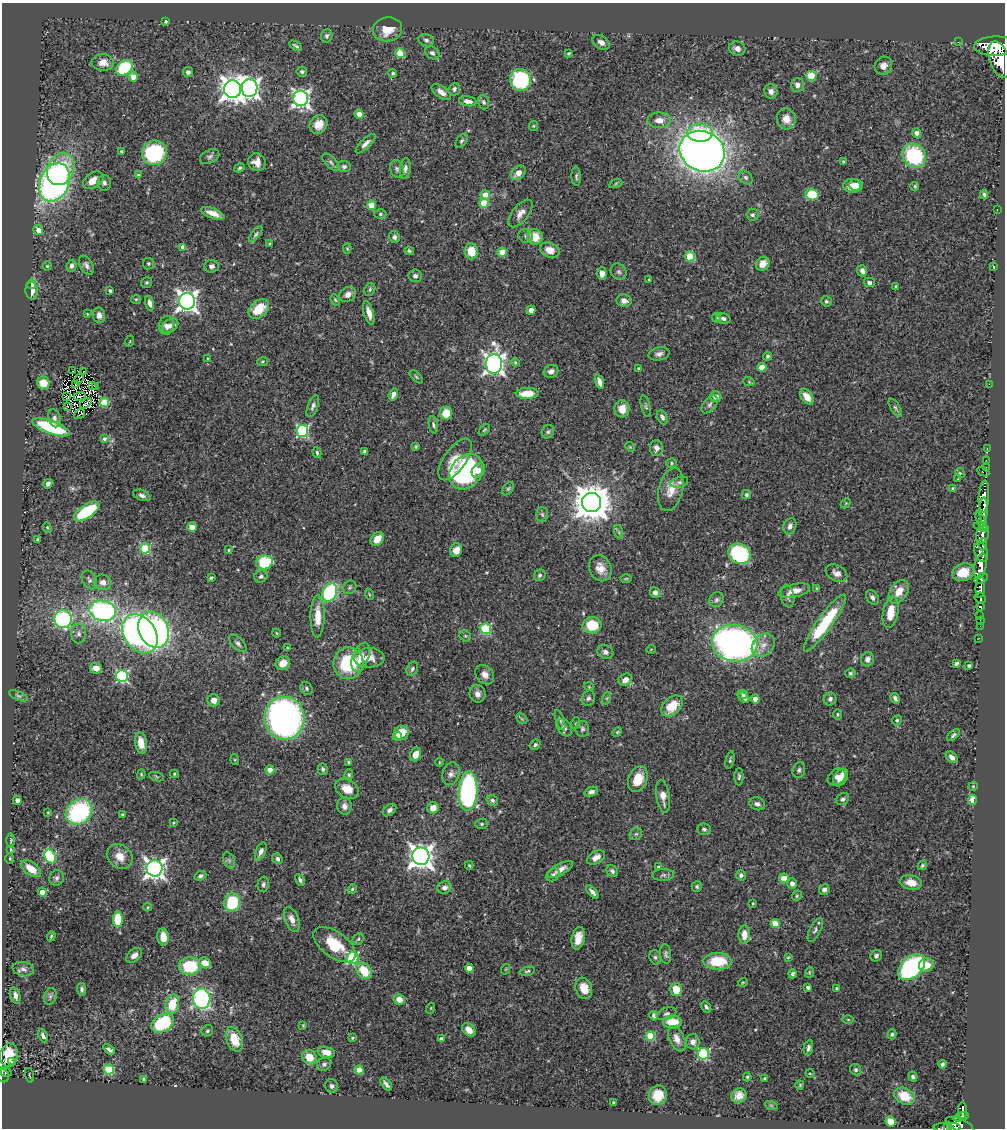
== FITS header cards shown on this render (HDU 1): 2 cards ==
NAXIS1  =                 1003
NAXIS2  =                 1126

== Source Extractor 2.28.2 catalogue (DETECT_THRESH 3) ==
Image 1003 x 1126 px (HDU 1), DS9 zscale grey, 1 PNG px = 1 image px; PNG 1007 x 1130 px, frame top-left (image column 1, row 1126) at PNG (2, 3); each listed source drawn as its Kron ellipse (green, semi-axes under 4 px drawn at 4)
Background 0.692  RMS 0.022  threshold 0.0665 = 3 sigma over >= 5 px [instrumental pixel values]
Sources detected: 467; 3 with non-positive FLUX_AUTO (blend fragments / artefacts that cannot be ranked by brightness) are neither listed nor drawn; the other 464 listed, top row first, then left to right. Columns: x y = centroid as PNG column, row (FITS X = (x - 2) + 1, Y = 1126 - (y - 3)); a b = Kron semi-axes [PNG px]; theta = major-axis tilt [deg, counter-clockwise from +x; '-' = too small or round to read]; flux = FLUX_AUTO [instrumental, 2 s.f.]
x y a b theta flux
166 21 3 3 - 2.5
387 29 15 12 12 26
327 36 7 5 74 3.6
426 40 8 6 -19 4.8
601 42 9 6 -35 7.2
958 42 2 2 - 8.4
296 46 7 3 -31 2.7
996 46 21 9 1 4400
737 49 8 7 - 8.9
400 53 5 4 - 40
432 53 8 6 -36 3.9
569 53 3 3 - 2.2
1000 59 19 10 -72 4500
103 62 11 8 -2 15
883 66 9 8 - 9.5
124 68 9 7 40 91
188 72 5 5 - 4.5
302 72 5 5 - 3.6
393 73 4 4 - 3
811 76 5 5 - 60
133 77 5 4 - 14
521 80 11 10 - 120
797 85 7 6 - 6.7
250 88 9 8 - 650
233 89 9 8 - 1500
454 89 6 5 - 4
771 91 7 6 - 6.6
441 92 11 5 -35 9.3
301 98 8 7 - 540
468 101 9 5 -9 8
483 102 7 5 -71 3.2
359 114 4 4 - 12
786 119 10 9 - 15
659 120 11 8 0 14
319 124 10 8 50 15
533 126 5 4 - 1.6
700 133 12 9 -2 49
917 133 4 4 - 7.7
462 141 8 5 52 3
366 144 13 4 44 7.1
702 151 23 20 -25 1600
122 152 4 3 - 5.1
154 153 12 12 - 160
914 156 13 11 -44 130
210 157 10 6 26 4.8
843 161 3 3 - 1.4
257 162 9 8 - 12
331 162 11 5 -44 4.2
344 166 7 5 -11 3.7
240 168 5 4 - 2.4
405 168 10 5 85 5.4
61 169 17 13 65 51
397 169 9 7 -72 4.7
518 173 8 6 44 11
138 175 4 4 - 1.9
576 176 10 4 -87 3.2
746 177 8 6 -46 3.5
93 180 11 7 34 17
54 182 20 14 66 520
104 183 8 7 - 5.1
616 183 7 4 19 2.2
856 185 7 6 - 11
852 186 8 7 - 15
915 186 4 3 - 1.8
812 194 6 6 - 52
984 194 5 3 - 2.2
485 195 5 4 - 23
484 203 5 4 - 44
371 205 4 4 - 28
997 209 2 2 - 8.4
213 213 12 5 -21 14
520 213 16 8 52 12
380 214 6 4 0 2.6
752 215 6 6 - 3.5
38 230 5 4 - 11
256 234 9 4 51 3.2
526 236 7 6 - 4
394 237 6 5 - 3.8
535 237 8 7 - 30
270 244 4 3 - 2.2
183 247 4 4 - 9.2
347 249 5 4 - 1.7
550 250 10 7 -22 16
409 251 5 4 - 2.2
471 251 8 6 -85 26
502 252 4 4 - 31
690 256 5 5 - 48
148 264 6 5 - 2.4
763 264 7 6 - 15
86 265 10 6 -61 5.8
47 266 4 4 - 1.9
71 266 6 5 - 5.2
211 266 7 6 - 4.9
994 267 3 2 - 1
862 271 6 5 - 6.5
619 272 8 7 - 3.7
602 273 6 4 -89 10
415 276 7 6 - 4.4
649 279 3 2 - 1.1
147 282 5 5 - 2.6
869 283 5 4 - 4.2
31 284 5 4 - 18
896 286 3 3 - 1.9
370 289 6 5 - 3.1
31 291 9 6 -86 10
110 291 3 3 - 2.8
348 294 9 7 30 8.9
136 299 5 4 - 1.6
335 300 6 4 -66 1.9
187 301 8 8 - 870
624 301 7 6 - 7.6
826 301 5 5 - 2.8
150 303 7 4 -78 6.8
259 309 12 8 43 36
531 310 4 4 - 7.4
369 313 12 5 -75 11
87 314 3 3 - 1.4
99 315 8 6 -83 8.1
717 318 5 4 - 1.7
723 318 7 5 -15 4.3
166 326 9 7 78 6.8
170 326 9 6 37 6
130 341 6 3 72 1.4
659 354 11 6 12 6.1
768 356 4 4 - 2.6
208 358 3 3 - 1.8
262 361 5 3 - 1.6
515 362 4 4 - 1.9
494 364 10 8 86 810
762 367 4 4 - 25
638 368 3 3 - 2.1
73 370 3 2 - 2.2
84 371 2 2 - 0.039
551 371 7 6 - 5.9
416 377 8 3 -45 2
79 379 6 2 67 2.1
599 382 8 4 -72 9
749 382 5 3 - 1.5
43 383 6 6 - 21
76 384 3 2 - 0.77
989 384 2 2 - 47
92 386 3 2 - 0.61
96 386 3 2 - 0.69
527 393 11 5 3 26
393 394 6 4 71 6.6
80 396 6 2 8 3.4
66 397 4 2 - 0.89
716 397 5 5 - 8.8
807 397 9 5 -52 17
104 402 5 4 - 57
86 403 6 2 38 2.8
710 404 10 6 50 5.2
313 406 11 5 69 4.4
646 406 11 4 -75 2.9
67 407 2 2 - 1.3
895 408 10 4 -60 3.3
622 409 8 7 - 17
446 413 6 6 - 26
80 414 6 4 34 6.3
662 417 7 4 -64 4.7
54 418 9 6 -75 5.3
433 425 9 4 -81 3.5
51 427 20 6 -20 120
484 430 7 4 48 2.1
302 431 6 6 - 190
548 432 7 6 - 3.1
104 439 4 4 - 3.2
416 446 4 3 - 1.4
630 447 5 4 - 1.6
656 448 8 6 -87 6.8
987 448 3 2 - 24
365 452 4 3 - 3.5
317 453 6 4 -72 2.6
455 459 24 11 55 26
986 460 2 2 - 9.4
671 463 5 5 - 2.1
986 467 2 2 - 13
478 470 8 6 56 7.8
466 472 19 15 52 200
983 472 7 3 -27 72
960 473 5 4 - 1.6
958 479 3 2 - 1.3
679 482 9 5 15 3.1
48 484 5 4 - 5.1
953 488 4 3 - 1.8
508 489 7 5 53 2.5
671 489 22 12 75 23
142 495 9 5 -21 5.6
746 495 4 4 - 2.9
984 497 16 5 86 1400
591 502 9 9 - 4200
846 503 6 4 45 1.7
984 510 12 3 87 1000
87 511 15 6 34 97
542 515 7 6 - 3.3
981 521 9 4 -64 410
790 526 8 6 69 6.9
192 527 5 4 - 12
981 527 8 4 -17 460
47 528 5 4 - 1.8
619 532 7 4 -71 2.7
982 535 8 6 75 620
377 539 7 5 48 19
37 540 4 3 - 1.8
983 544 6 3 86 370
145 548 5 5 - 99
228 550 3 3 - 2
456 550 7 6 - 13
981 552 10 6 -68 920
739 554 11 10 - 140
264 562 8 7 - 78
980 566 13 6 78 1800
600 568 13 11 -66 15
963 572 11 8 18 28
837 573 11 8 -30 7.8
540 575 6 5 - 2.9
261 576 7 6 - 3.8
211 578 4 3 - 2.3
981 578 7 4 34 500
626 579 6 4 1 1.6
89 580 10 6 -64 4.7
103 582 8 7 - 8.1
350 587 7 6 - 3.1
980 587 11 4 86 960
817 588 3 2 - 1.6
794 591 16 6 13 14
330 592 9 7 65 170
655 592 5 5 - 6.3
899 592 13 8 55 18
369 594 6 3 -71 1.8
788 596 11 6 -80 5.5
872 597 8 5 -58 5.4
980 598 6 5 - 230
716 600 8 6 48 4
980 607 4 3 - 180
103 611 13 10 -13 280
891 612 16 7 79 26
318 616 21 7 89 24
980 616 3 3 - 39
63 619 9 9 - 180
980 620 2 2 - 7.4
825 623 34 7 54 110
592 625 9 8 - 46
980 626 2 2 - 9.8
486 629 5 5 - 100
154 630 19 14 -65 400
276 633 4 3 - 1.4
79 634 10 7 -87 6.6
140 634 21 15 -54 500
465 636 6 5 - 2.5
979 638 2 2 - 8.1
238 643 11 5 -45 4.9
735 643 23 18 -10 580
763 645 13 10 45 13
288 648 4 4 - 1.6
651 649 5 3 - 1.1
605 652 8 6 -29 6
361 657 15 8 70 16
369 658 15 9 -1 18
867 659 7 6 - 7
283 663 7 6 - 18
348 663 16 15 - 94
956 663 4 3 - 2.8
969 665 3 3 - 3
96 668 6 5 - 12
412 669 8 5 63 3.6
850 673 5 4 - 2.6
485 675 10 8 -50 9.5
122 676 6 6 - 190
625 680 7 5 35 9.3
589 687 5 3 - 1.3
306 688 7 6 - 3.1
478 694 9 8 - 8.2
743 694 5 4 - 3.1
18 696 10 4 -23 2.8
588 698 8 6 70 3.9
607 698 7 4 71 2.2
744 698 6 4 -45 4.2
895 698 5 3 - 3.7
755 699 4 4 - 15
830 699 6 6 - 4.4
214 700 6 6 - 9.6
672 706 12 8 43 32
837 714 5 3 - 1.5
284 718 21 20 - 580
522 719 6 4 -44 2.2
560 720 10 3 -70 2.7
897 720 5 5 - 2.9
576 723 6 4 70 1.8
564 728 9 6 -54 4.7
582 729 8 6 81 3.6
617 732 5 4 - 1.7
401 733 7 7 - 23
953 735 7 4 41 3.2
397 736 5 4 - 13
141 743 11 6 -80 18
535 745 6 4 49 3.2
416 754 7 5 66 15
952 757 7 4 -42 7.1
235 760 5 3 - 1.6
730 760 9 4 76 2.8
349 762 4 3 - 1.6
439 762 4 3 - 1.2
323 769 6 5 - 3.2
270 770 4 4 - 23
799 770 8 6 73 3.9
141 774 5 4 - 1.6
174 774 4 3 - 1.7
451 774 12 8 73 7.4
349 775 5 4 - 2
157 777 8 3 -19 1.8
739 777 9 4 88 3.1
837 777 10 7 37 18
841 778 9 6 57 13
638 779 13 9 67 27
973 786 4 4 - 1.5
347 789 12 9 -30 18
468 791 20 9 87 260
591 792 7 5 21 5.2
663 796 17 6 -82 12
843 799 7 5 38 3.6
17 800 4 4 - 5.1
492 800 6 5 - 3.4
973 800 5 4 - 20
757 804 8 6 -21 5.2
344 806 8 7 - 6.9
433 808 6 5 - 15
389 810 7 5 40 5.5
48 812 3 2 - 1.3
79 812 14 12 39 170
123 815 4 4 - 2.2
173 823 4 3 - 1.7
482 824 6 5 - 2.5
704 829 7 5 -3 3.8
636 834 7 5 41 3.2
11 840 7 3 90 2
11 849 4 3 - 1.4
261 851 9 5 66 6.2
50 856 7 5 -63 130
120 856 14 11 -43 18
421 856 8 8 - 1400
596 857 10 6 32 11
10 859 5 3 - 1.5
277 859 6 5 - 4.5
229 860 8 5 -65 3.8
469 865 4 3 - 1.6
922 865 5 3 - 2.2
658 867 4 3 - 2.4
154 868 8 8 - 770
31 869 12 6 -36 23
560 869 14 5 30 11
612 871 6 5 - 3.6
553 875 7 5 38 3.7
663 875 11 6 2 4
741 875 5 5 - 4.2
200 876 6 4 22 3.3
57 878 8 7 - 4.2
784 878 5 5 - 24
300 880 6 4 -61 3.4
911 883 11 7 -11 19
263 884 8 5 78 3.8
792 884 5 4 - 8.6
697 887 5 5 - 2.3
444 888 7 6 - 7.5
352 889 5 4 - 2.2
824 890 5 5 - 6
42 892 4 4 - 11
592 892 8 4 -49 5.5
797 896 5 4 - 1.9
232 902 9 8 - 72
753 903 3 2 - 1.2
148 907 4 3 - 1.2
118 919 8 5 89 51
292 919 13 7 -68 13
775 924 4 4 - 32
815 930 13 5 64 4.6
744 935 9 6 88 14
51 936 5 4 - 1.9
163 937 8 5 -85 15
578 938 11 6 79 18
358 939 6 5 - 2.5
335 945 24 13 -36 47
666 954 10 5 -83 4
134 955 9 6 41 7.2
876 956 6 5 - 4.6
655 957 7 5 -73 3.4
788 957 4 3 - 1.4
353 958 6 6 - 170
717 961 14 8 -1 52
205 963 6 5 - 16
926 965 7 6 - 20
190 966 11 9 3 80
911 967 15 10 42 250
469 968 4 4 - 16
23 969 11 7 -12 6.5
506 969 5 3 - 1.2
364 971 9 6 -52 35
527 971 8 4 13 2.6
809 972 6 3 71 1.6
792 974 4 4 - 3.6
743 982 5 3 - 1.3
808 987 3 3 - 4.1
584 988 11 8 -71 20
836 988 3 3 - 2
82 989 6 4 -87 3.4
676 990 6 6 - 29
15 995 8 5 -74 6
50 996 8 6 71 4
202 999 10 8 -84 260
399 999 5 5 - 13
172 1004 10 6 75 40
706 1007 6 4 -59 3.8
431 1008 5 3 - 1.4
666 1014 10 6 20 4.2
654 1016 5 4 - 3.7
848 1020 6 4 -2 1.7
672 1022 9 6 3 29
162 1023 12 8 29 110
303 1025 4 3 - 1.3
469 1030 7 5 -42 14
207 1031 6 5 - 2.7
892 1034 5 4 - 2.3
43 1036 7 4 -65 4.8
650 1036 5 4 - 54
352 1038 3 2 - 1.3
234 1039 13 8 -70 31
441 1039 3 3 - 4
677 1039 14 7 -65 10
693 1042 7 7 - 7
808 1048 8 4 79 4.5
109 1049 7 4 -33 4.3
326 1052 8 5 -14 14
703 1054 6 5 - 160
9 1055 12 9 80 24
309 1057 8 6 -49 24
11 1061 3 2 - 3.2
324 1064 7 6 - 3.6
942 1064 4 3 - 3
109 1069 5 5 - 76
359 1070 4 4 - 33
856 1070 6 5 - 3
6 1072 6 4 -4 52
810 1074 5 3 - 1.3
2 1075 8 6 -64 160
29 1075 7 2 -75 1.3
747 1077 4 4 - 1.9
913 1077 5 4 - 3
765 1078 3 3 - 2.2
144 1079 3 3 - 2.3
386 1084 7 3 -51 4.2
800 1085 4 4 - 1.4
332 1086 7 6 - 3.7
658 1095 10 9 - 23
739 1095 8 7 - 12
905 1096 11 8 -26 32
613 1102 3 2 - 1.6
771 1105 7 4 -19 2
963 1110 8 4 -90 220
961 1117 7 3 17 220
891 1121 5 4 - 21
960 1125 14 6 -22 820
943 1127 9 2 1 87
948 1127 5 3 - 50
955 1128 6 3 -21 190
At the frame edge (FLAGS 8, measured only in part): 5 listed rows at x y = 996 46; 2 1075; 943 1127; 948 1127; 955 1128
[3 non-positive-flux detections neither listed nor drawn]